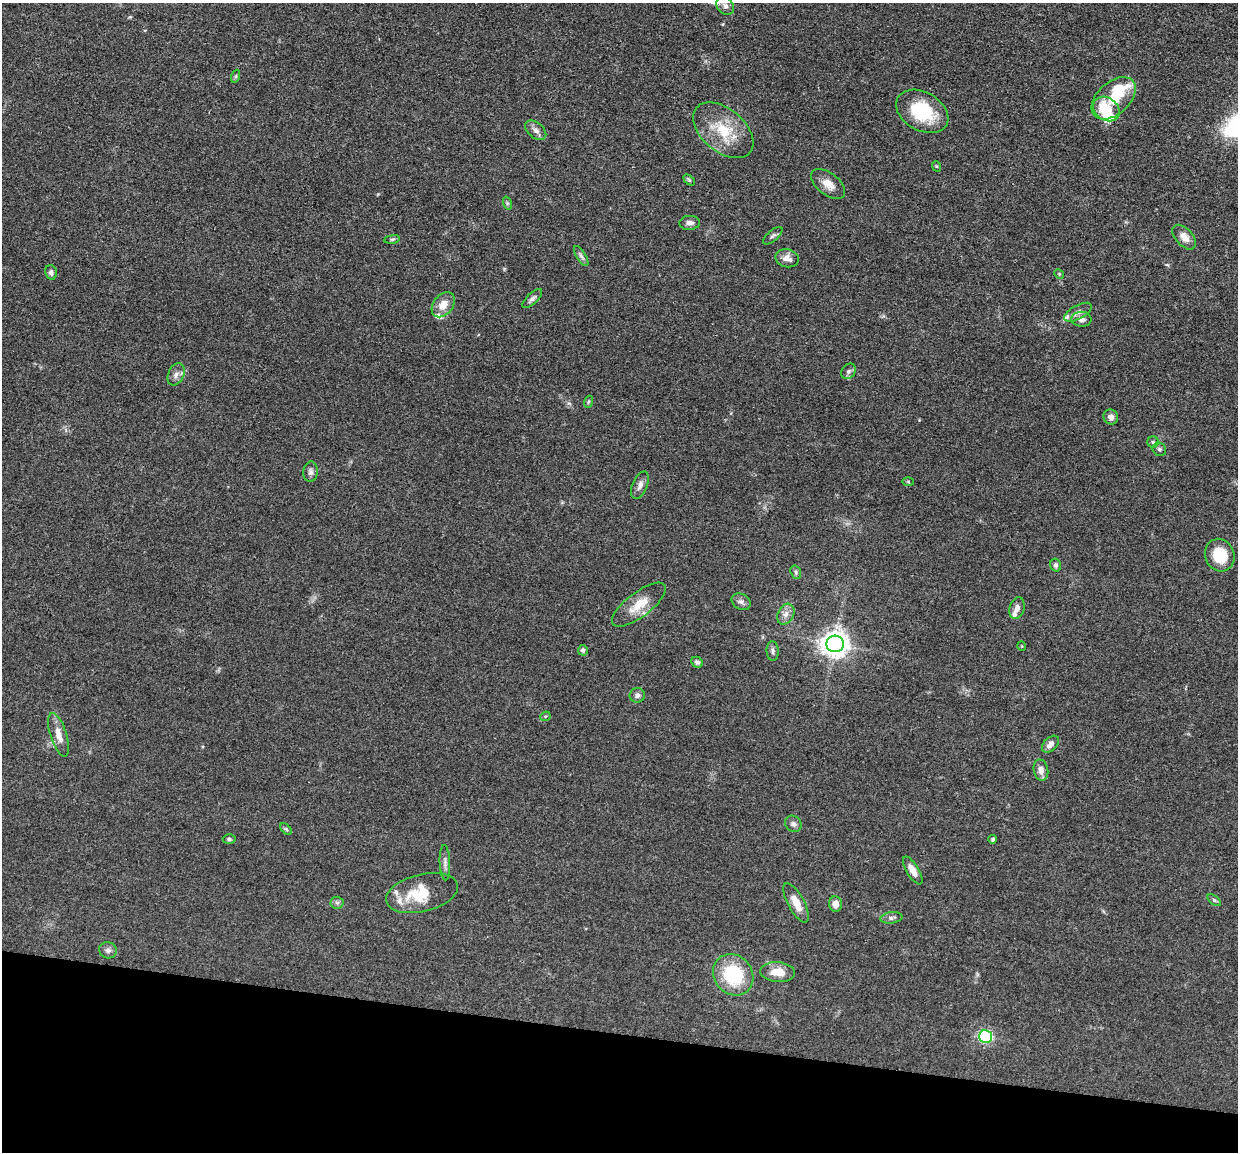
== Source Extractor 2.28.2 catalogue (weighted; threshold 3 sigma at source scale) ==
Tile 15 of 4 x 4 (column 3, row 4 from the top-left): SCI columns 2475-3710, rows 248-1397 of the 4950 x 4974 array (HDU 1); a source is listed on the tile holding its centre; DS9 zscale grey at full resolution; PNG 1240 x 1154 px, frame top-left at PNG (2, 3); each listed source drawn as its Kron ellipse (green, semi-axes under 4 px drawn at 4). Shown black and unused: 10% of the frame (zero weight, under 3 of 4 exposures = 1% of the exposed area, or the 3 px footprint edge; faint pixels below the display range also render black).
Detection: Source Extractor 2.28.2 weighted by HDU 2 'WHT'; one run over the whole footprint, this tile lists its part. Background 0.0475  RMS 0.005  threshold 0.0223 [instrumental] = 3 sigma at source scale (4.5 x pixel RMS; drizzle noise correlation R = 1.50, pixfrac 1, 0.05/0.05 arcsec/px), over >= 5 px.
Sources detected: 73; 2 inside a brighter object's white glare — neither listed nor drawn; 6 inside a brighter listed object's ellipse — not listed separately; the other 65 listed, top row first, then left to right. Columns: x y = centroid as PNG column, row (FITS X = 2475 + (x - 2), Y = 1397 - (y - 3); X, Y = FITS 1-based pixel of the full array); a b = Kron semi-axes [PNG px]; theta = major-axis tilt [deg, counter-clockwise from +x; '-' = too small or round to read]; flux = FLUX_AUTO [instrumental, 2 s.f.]
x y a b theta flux
725 6 10 7 -49 2.3
236 76 6 4 71 0.76
1114 98 26 16 42 14
1106 109 14 11 -36 14
922 111 28 19 -30 25
536 130 12 7 -40 2.4
723 130 35 21 -40 19
936 166 5 3 - 0.45
689 180 6 4 -45 0.73
828 184 20 11 -39 5.5
507 203 7 4 -72 0.83
690 223 10 7 2 2.4
773 236 12 5 40 1.3
1184 237 15 8 -48 4.1
392 239 8 4 8 0.79
581 256 11 4 -58 1.3
787 258 12 9 -14 3.4
51 272 7 6 - 1.5
1059 274 5 4 - 0.52
532 298 12 5 44 1.7
443 305 14 10 51 5.2
1078 312 15 7 28 2.7
1081 319 10 7 -1 2.3
848 371 8 6 53 1.5
176 374 11 8 67 2.6
588 402 6 4 71 0.63
1111 417 8 7 - 2.4
1153 442 5 5 - 0.95
1159 449 7 6 - 1.1
310 472 10 7 84 1.8
908 482 5 3 - 0.51
640 485 14 7 67 2.5
1220 555 17 14 -66 13
1056 565 6 5 - 1.3
796 572 7 5 -71 0.9
741 602 10 7 -31 2
639 605 32 12 37 10
1017 608 11 7 72 2.5
786 614 11 8 62 2.7
835 644 9 8 - 540
1022 646 4 3 - 0.35
583 650 5 5 - 1.1
773 651 10 6 -86 1.4
697 662 6 5 - 1.4
637 695 7 7 - 1.8
545 716 5 4 - 0.57
59 735 22 8 -72 5.3
1050 744 10 6 45 2.5
1041 770 10 7 -78 3.2
793 824 9 7 -46 1.6
286 829 7 4 -45 0.72
229 839 6 4 -2 0.78
993 839 4 3 - 0.77
445 863 18 5 -88 1.9
913 870 16 6 -59 4.1
422 893 37 18 14 15
1214 900 8 4 -36 0.85
337 903 6 6 - 1.1
796 903 22 8 -62 6.6
835 904 8 6 -86 4
891 918 11 5 7 1.5
108 950 9 8 - 1.8
778 972 17 9 -5 7.3
733 975 22 19 -50 29
986 1037 6 6 - 73